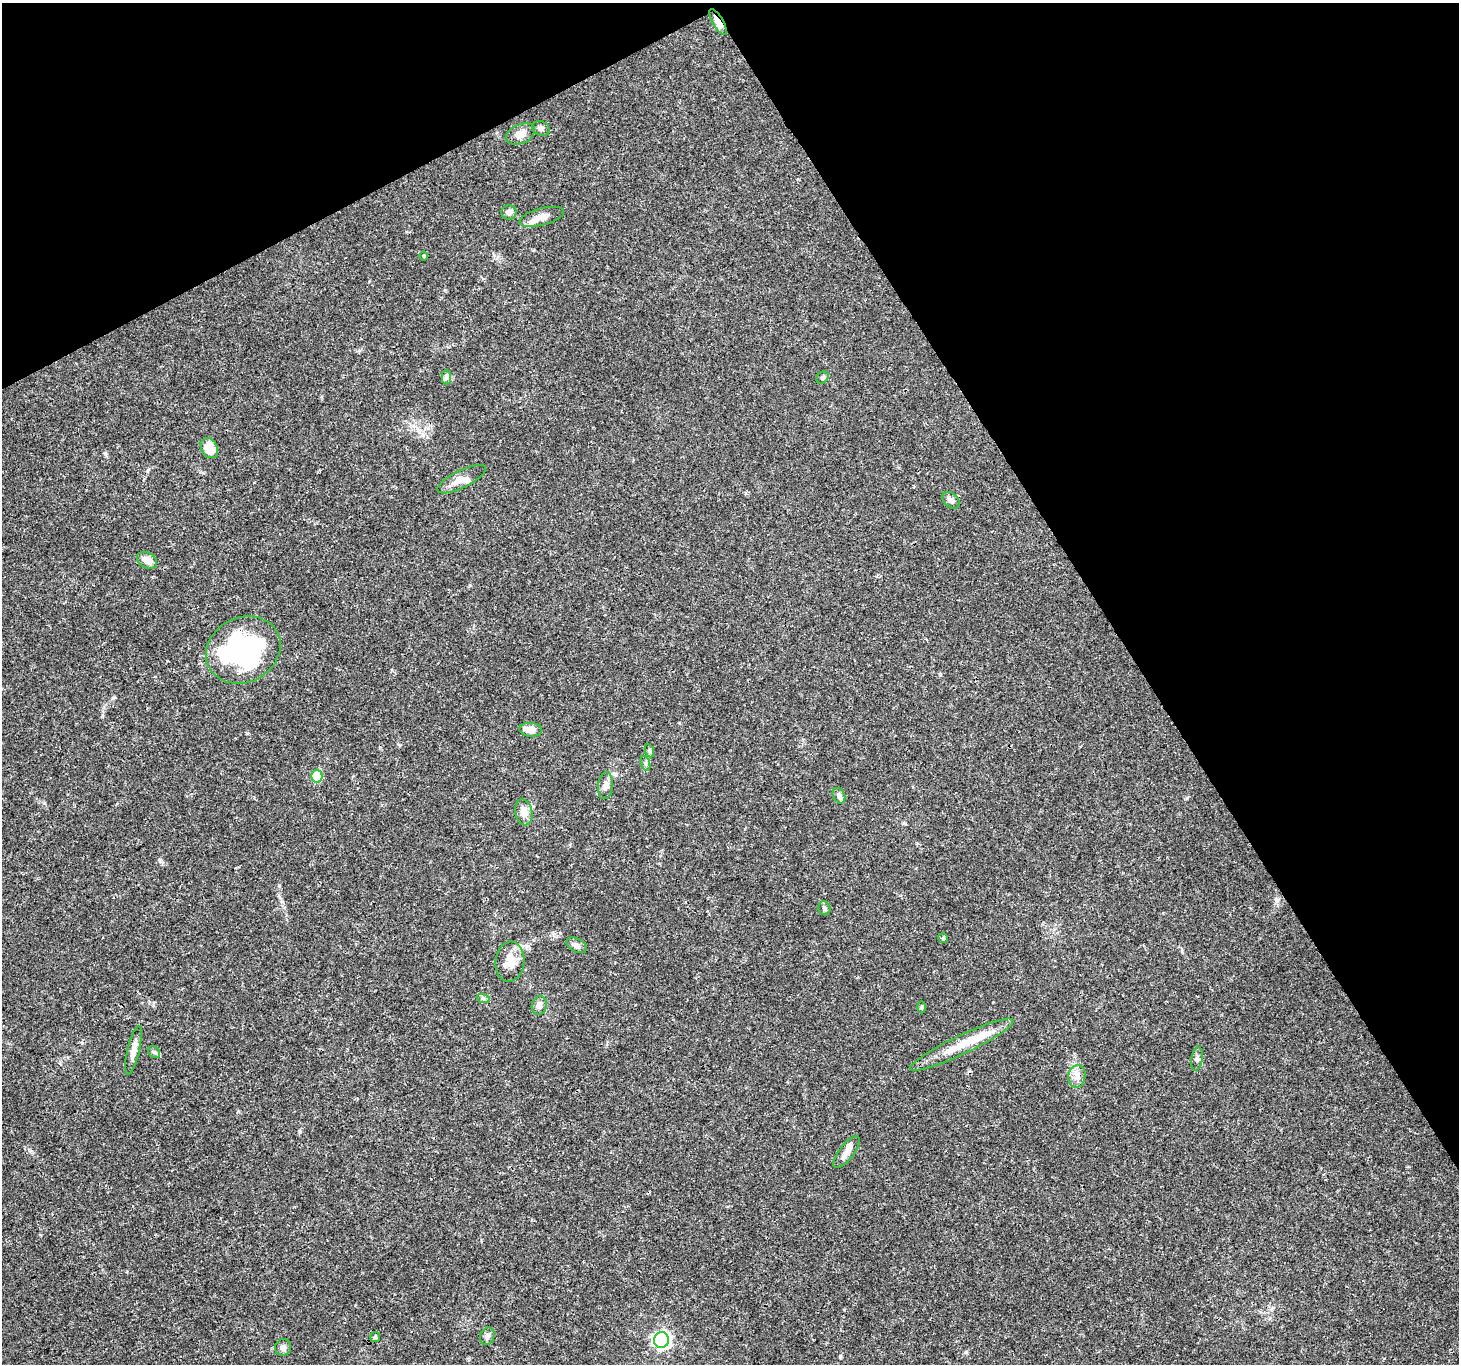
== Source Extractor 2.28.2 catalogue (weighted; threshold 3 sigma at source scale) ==
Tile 3 of 4 x 4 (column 3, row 1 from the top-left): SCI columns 2914-4370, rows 4195-5556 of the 5830 x 5727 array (HDU 1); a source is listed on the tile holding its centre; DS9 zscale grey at full resolution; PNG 1461 x 1366 px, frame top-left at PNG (2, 3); each listed source drawn as its Kron ellipse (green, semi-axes under 4 px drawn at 4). Shown black and unused: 29% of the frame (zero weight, under 3 of 4 exposures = <1% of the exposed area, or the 3 px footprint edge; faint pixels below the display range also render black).
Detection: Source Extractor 2.28.2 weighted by HDU 2 'WHT'; one run over the whole footprint, this tile lists its part. Background 0.0247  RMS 0.002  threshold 0.00883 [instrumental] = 3 sigma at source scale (4.5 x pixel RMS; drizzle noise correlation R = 1.50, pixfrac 1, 0.0396/0.0396 arcsec/px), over >= 5 px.
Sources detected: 43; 3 inside a brighter object's white glare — neither listed nor drawn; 3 inside a brighter listed object's ellipse — not listed separately; the other 37 listed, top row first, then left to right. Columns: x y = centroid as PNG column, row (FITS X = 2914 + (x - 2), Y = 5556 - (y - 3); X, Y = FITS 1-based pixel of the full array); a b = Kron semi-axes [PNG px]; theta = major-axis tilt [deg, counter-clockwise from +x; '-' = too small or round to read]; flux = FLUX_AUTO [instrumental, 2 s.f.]
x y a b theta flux
718 22 15 5 -59 2.8
541 129 9 7 -23 0.6
520 134 15 9 24 2.2
509 212 7 7 - 1.1
542 217 23 8 15 1.8
424 256 4 4 - 0.19
446 377 7 4 -90 0.44
823 378 7 5 44 0.43
209 448 11 8 -62 4
462 479 27 8 26 2
951 500 10 7 -41 0.83
147 560 11 7 -31 1.9
243 650 38 32 28 29
531 730 11 7 -4 2
650 751 7 4 -71 0.35
645 763 8 3 -71 0.36
317 776 6 6 - 6.2
605 786 13 7 83 1.1
839 796 8 5 -62 0.64
524 812 13 8 -78 2.2
824 908 7 6 - 0.44
943 938 5 5 - 0.3
576 945 11 6 -29 0.84
510 962 20 14 84 3.5
483 998 7 4 -19 0.38
539 1005 9 7 74 0.98
922 1007 6 4 89 0.26
962 1045 57 9 25 6.2
133 1050 25 6 77 1.5
154 1052 6 5 - 0.34
1197 1059 12 5 82 0.61
1077 1076 11 8 79 1.2
847 1152 19 7 53 1.5
487 1336 9 7 67 0.73
375 1337 5 5 - 0.26
661 1340 8 7 - 58
283 1347 8 8 - 0.88
Overlapping masked pixels (flux is a lower limit): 1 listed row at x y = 718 22
Unlisted compact peaks at least as high as the median listed source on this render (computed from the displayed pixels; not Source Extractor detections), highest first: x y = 105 453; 1187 798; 300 1132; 44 803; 247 733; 1182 951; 160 860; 940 674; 470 585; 1277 901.